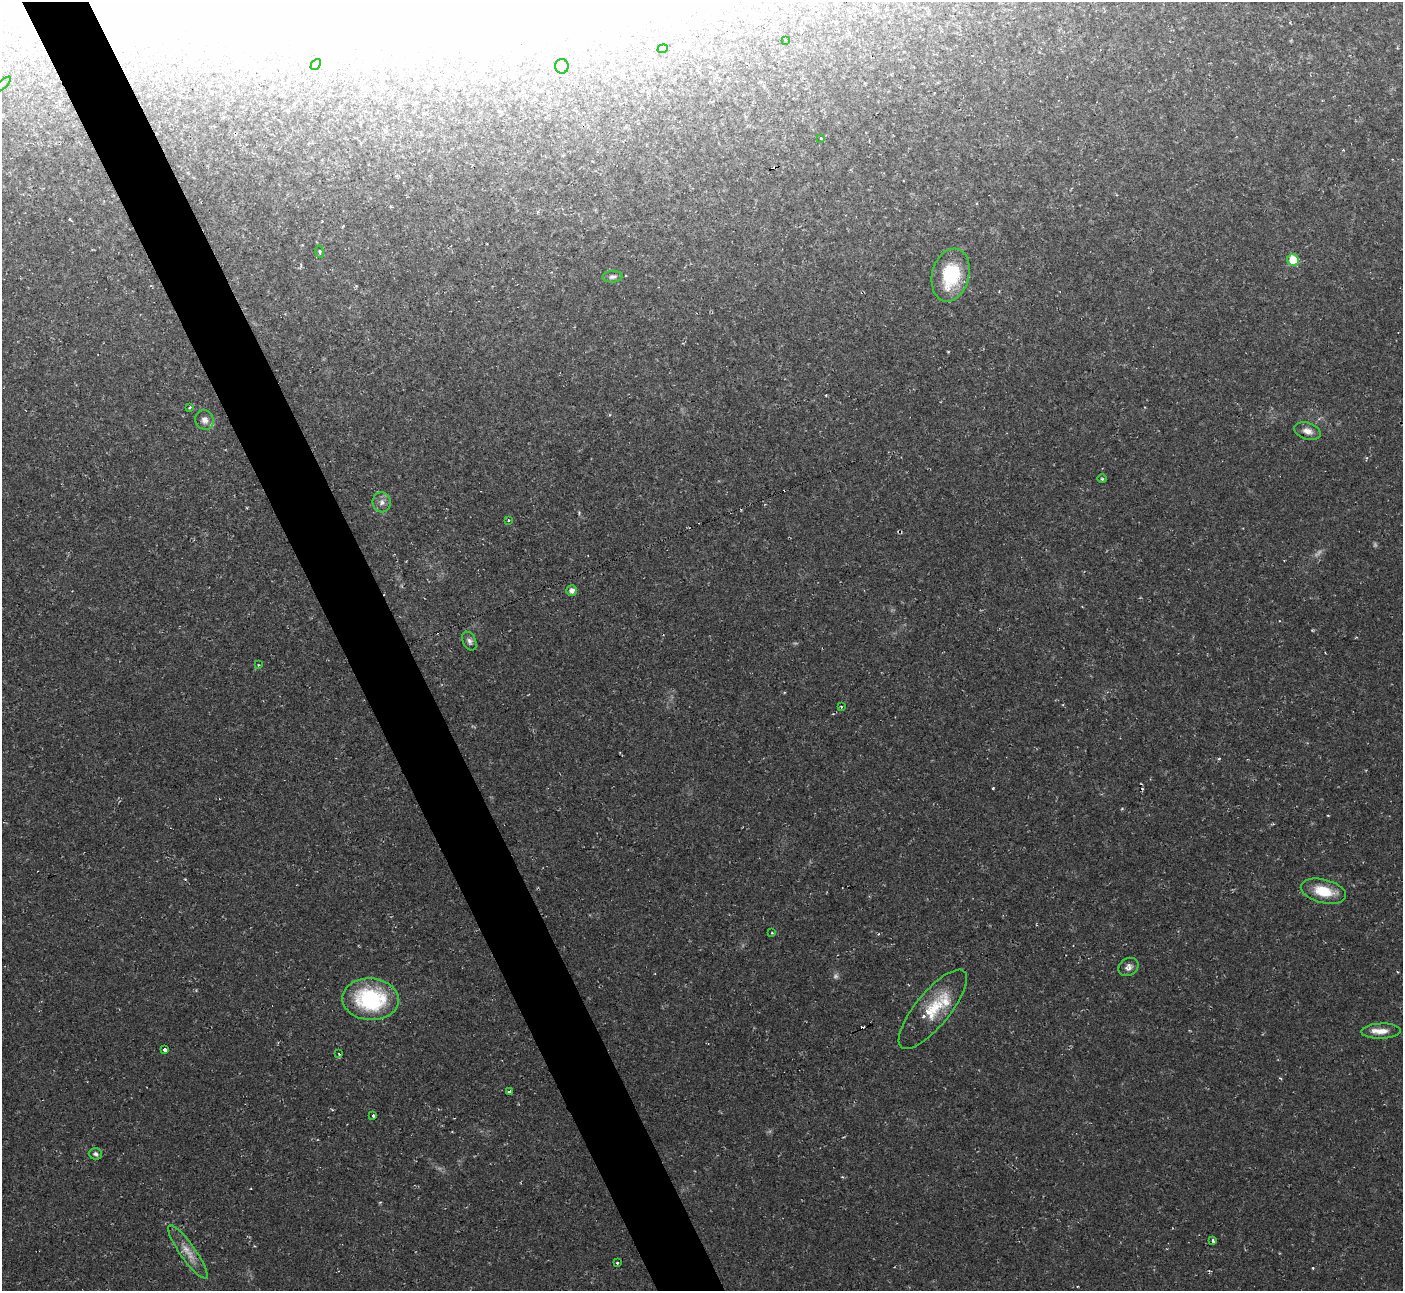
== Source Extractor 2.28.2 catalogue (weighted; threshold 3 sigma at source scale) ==
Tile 11 of 4 x 4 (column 3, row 3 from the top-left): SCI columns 2802-4202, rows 1440-2728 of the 5602 x 5589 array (HDU 1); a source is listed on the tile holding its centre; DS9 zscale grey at full resolution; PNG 1405 x 1293 px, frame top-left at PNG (2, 2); each listed source drawn as its Kron ellipse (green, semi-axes under 4 px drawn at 4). Shown black and unused: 5% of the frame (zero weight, under 2 of 3 exposures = <1% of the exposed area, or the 3 px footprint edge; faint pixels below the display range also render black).
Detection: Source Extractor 2.28.2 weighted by HDU 2 'WHT'; one run over the whole footprint, this tile lists its part. Background 0.0237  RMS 0.0063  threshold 0.0283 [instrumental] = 3 sigma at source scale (4.5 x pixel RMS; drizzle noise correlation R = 1.50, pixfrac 1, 0.05/0.05 arcsec/px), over >= 5 px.
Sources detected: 47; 3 too faint to see at this stretch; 3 inside a brighter object's white glare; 4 cosmic-ray / hot-pixel residue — neither listed nor drawn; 3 inside a brighter listed object's ellipse — not listed separately; the other 34 listed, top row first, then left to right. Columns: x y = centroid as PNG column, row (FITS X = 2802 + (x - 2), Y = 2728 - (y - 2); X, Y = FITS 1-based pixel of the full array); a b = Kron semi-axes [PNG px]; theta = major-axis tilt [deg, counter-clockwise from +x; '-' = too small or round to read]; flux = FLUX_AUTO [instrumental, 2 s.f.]
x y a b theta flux
786 40 3 3 - 1
663 49 5 4 - 0.76
316 64 6 3 46 0.69
562 66 7 6 - 2.8
3 84 10 3 40 1.4
821 138 3 3 - 1.3
319 252 6 3 -80 1
1293 260 6 5 - 17
951 275 27 18 76 33
612 277 10 6 4 2
189 407 3 3 - 1.6
205 420 10 9 - 3.7
1307 431 13 8 -18 4.3
1102 479 5 3 - 0.69
382 502 10 9 - 3.4
508 520 3 3 - 1.3
572 591 5 5 - 3.1
469 641 10 6 -64 2.3
258 665 4 3 - 0.51
841 707 3 2 - 0.81
1323 891 23 11 -14 17
772 933 3 3 - 0.53
1129 967 10 8 33 3.1
371 999 28 21 -3 62
933 1009 49 17 51 25
1381 1031 20 7 2 6.2
165 1050 3 3 - 9.3
339 1054 3 3 - 0.82
509 1091 3 3 - 3.3
373 1116 3 3 - 3.3
95 1154 7 5 -1 1.5
1213 1241 4 3 - 4.1
188 1252 32 8 -55 8.4
617 1263 3 3 - 2.7
Isophote crosses this tile's border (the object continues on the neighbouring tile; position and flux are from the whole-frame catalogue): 1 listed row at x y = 3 84
Unlisted compact peaks at least as high as the median listed source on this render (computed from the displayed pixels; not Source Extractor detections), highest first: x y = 993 788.